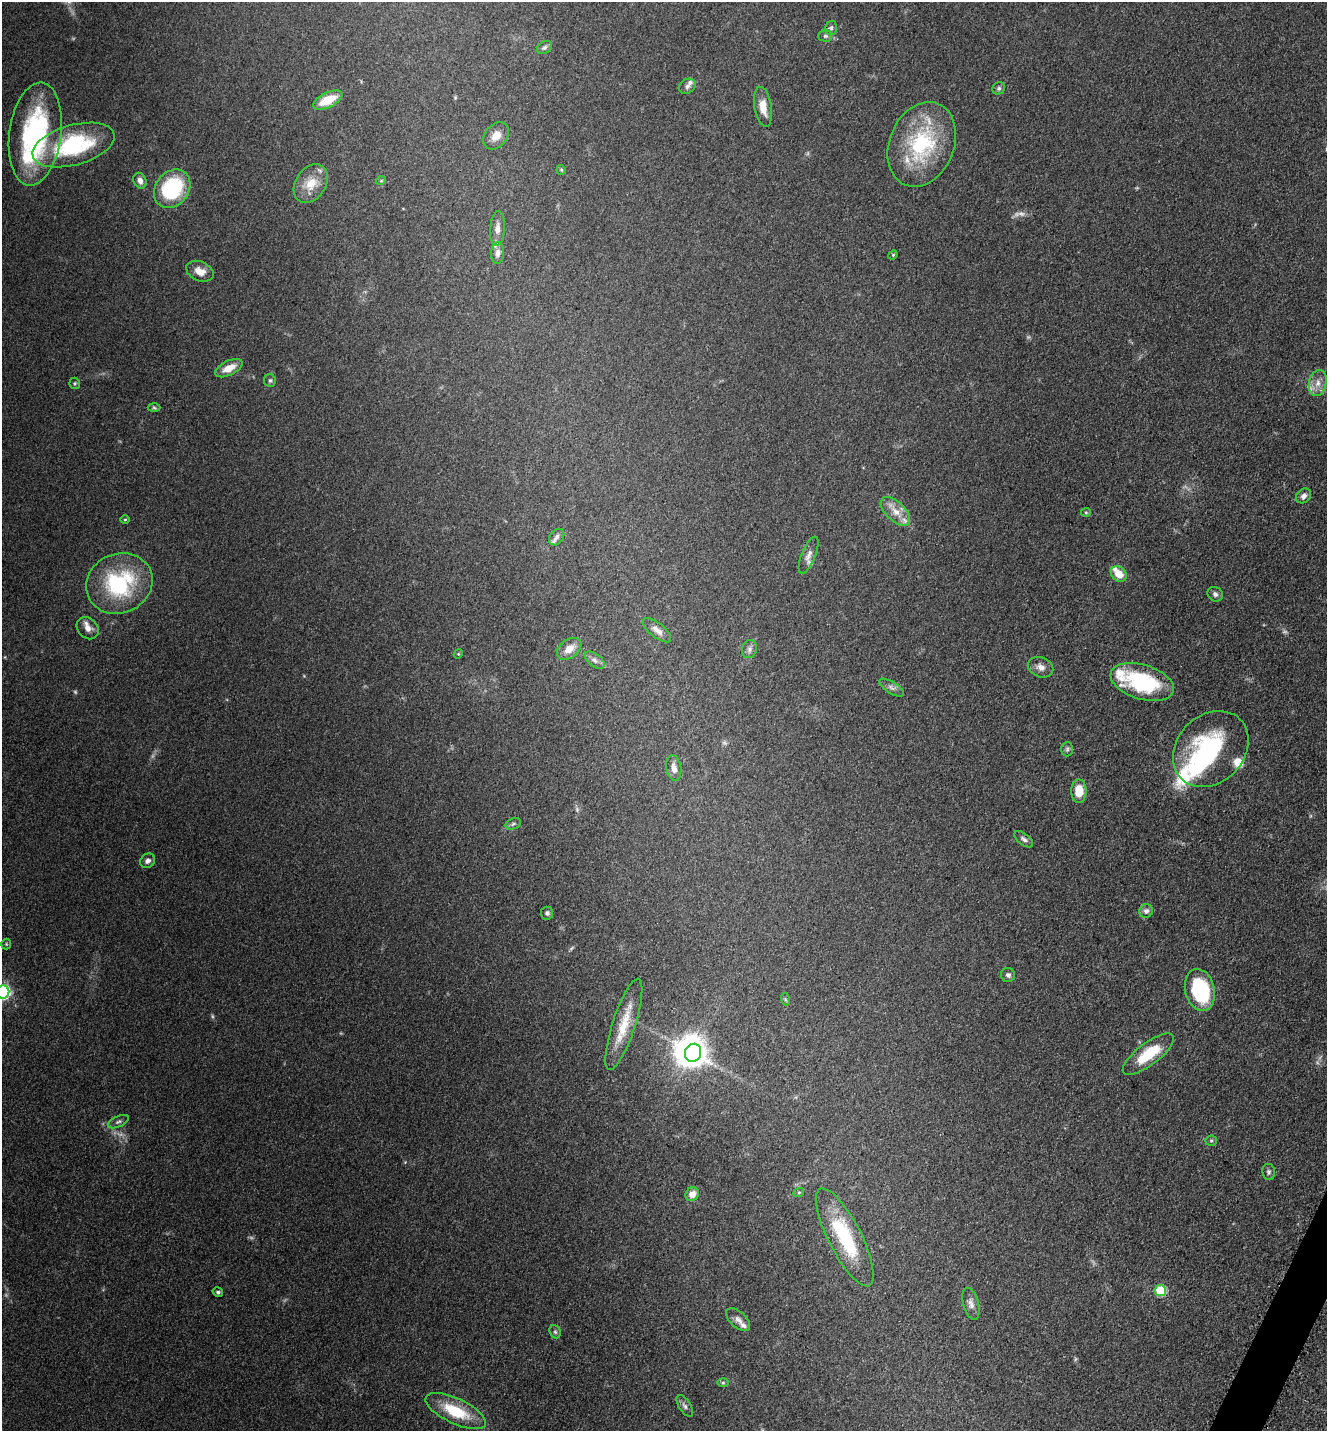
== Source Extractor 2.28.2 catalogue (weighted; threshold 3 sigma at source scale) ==
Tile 6 of 4 x 4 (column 2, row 2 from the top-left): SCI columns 1623-2947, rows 2900-4328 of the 5805 x 5774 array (HDU 1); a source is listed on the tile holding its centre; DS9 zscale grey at full resolution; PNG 1329 x 1433 px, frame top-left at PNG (2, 2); each listed source drawn as its Kron ellipse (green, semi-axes under 4 px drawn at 4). Shown black and unused: <1% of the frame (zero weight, under 3 of 5 exposures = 4% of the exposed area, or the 3 px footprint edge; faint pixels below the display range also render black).
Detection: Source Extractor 2.28.2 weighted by HDU 2 'WHT'; one run over the whole footprint, this tile lists its part. Background 0.0682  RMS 0.0061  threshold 0.0275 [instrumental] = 3 sigma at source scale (4.5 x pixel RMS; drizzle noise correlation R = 1.50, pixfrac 1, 0.05/0.05 arcsec/px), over >= 5 px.
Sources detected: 96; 10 too faint to see at this stretch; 2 inside a brighter object's white glare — neither listed nor drawn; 10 inside a brighter listed object's ellipse — not listed separately; the other 74 listed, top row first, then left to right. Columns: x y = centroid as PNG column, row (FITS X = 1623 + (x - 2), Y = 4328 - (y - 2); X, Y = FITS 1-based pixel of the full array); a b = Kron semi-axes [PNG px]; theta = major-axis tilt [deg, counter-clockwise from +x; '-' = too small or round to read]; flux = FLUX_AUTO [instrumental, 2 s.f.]
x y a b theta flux
831 28 7 5 74 1.2
825 36 7 5 -1 1.2
544 47 8 6 34 1.8
687 86 9 7 31 2.1
999 88 6 6 - 1.4
328 100 16 7 26 15
763 107 20 8 -80 8.4
35 134 52 26 82 94
496 136 15 11 51 6.8
922 144 44 32 68 59
74 145 42 20 16 59
561 170 5 4 - 0.72
140 181 8 6 -69 3
381 181 5 3 - 0.51
311 184 21 15 56 12
172 189 21 16 51 51
497 228 17 7 85 4.1
497 253 11 6 86 3.1
893 255 5 4 - 0.75
200 271 14 9 -24 6.5
229 368 15 7 26 8.1
270 380 6 6 - 1.3
75 383 6 5 - 0.89
1318 383 13 8 77 5.3
154 408 6 4 -2 0.96
1303 496 8 6 43 2.9
895 511 18 9 -44 7.4
1086 512 5 4 - 0.75
125 519 5 3 - 0.66
557 537 9 6 53 2.3
809 555 20 7 68 4.1
1119 574 9 7 -45 8.9
119 583 34 29 23 61
1215 594 8 7 - 2.1
88 628 12 10 -47 4.7
657 630 17 7 -38 4.4
569 649 13 9 36 6.6
749 649 9 7 72 2.2
458 654 5 3 - 0.55
595 660 11 6 -39 2.5
1041 667 13 9 -22 4
1142 682 32 17 -17 54
892 688 14 5 -32 2.5
1067 749 7 5 87 1.3
1211 749 42 33 46 75
674 768 13 7 -80 4.1
1079 791 12 8 90 12
513 824 8 5 20 1.5
1024 839 11 5 -39 2
148 861 8 6 35 2.5
1146 911 7 6 - 2.5
547 913 6 6 - 1.7
6 944 5 5 - 0.73
1008 975 7 7 - 2
1200 990 21 14 -76 52
3 992 7 6 - 120
785 999 6 4 -72 0.78
624 1024 48 11 72 17
693 1053 9 8 - 580
1148 1054 31 11 37 23
118 1122 11 5 25 1.7
1211 1141 6 5 - 1
1269 1172 8 6 -82 1.5
799 1192 5 3 - 0.59
692 1194 7 6 - 5.8
845 1237 54 16 -63 44
1160 1291 6 5 - 35
218 1292 5 4 - 1.2
971 1304 16 7 -75 3.5
738 1320 14 8 -43 3.3
555 1332 7 5 -67 1.1
723 1383 6 4 0 0.81
685 1406 12 6 -57 2.1
456 1411 33 12 -25 26
Isophote crosses this tile's border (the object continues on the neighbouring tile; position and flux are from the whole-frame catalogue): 1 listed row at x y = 3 992